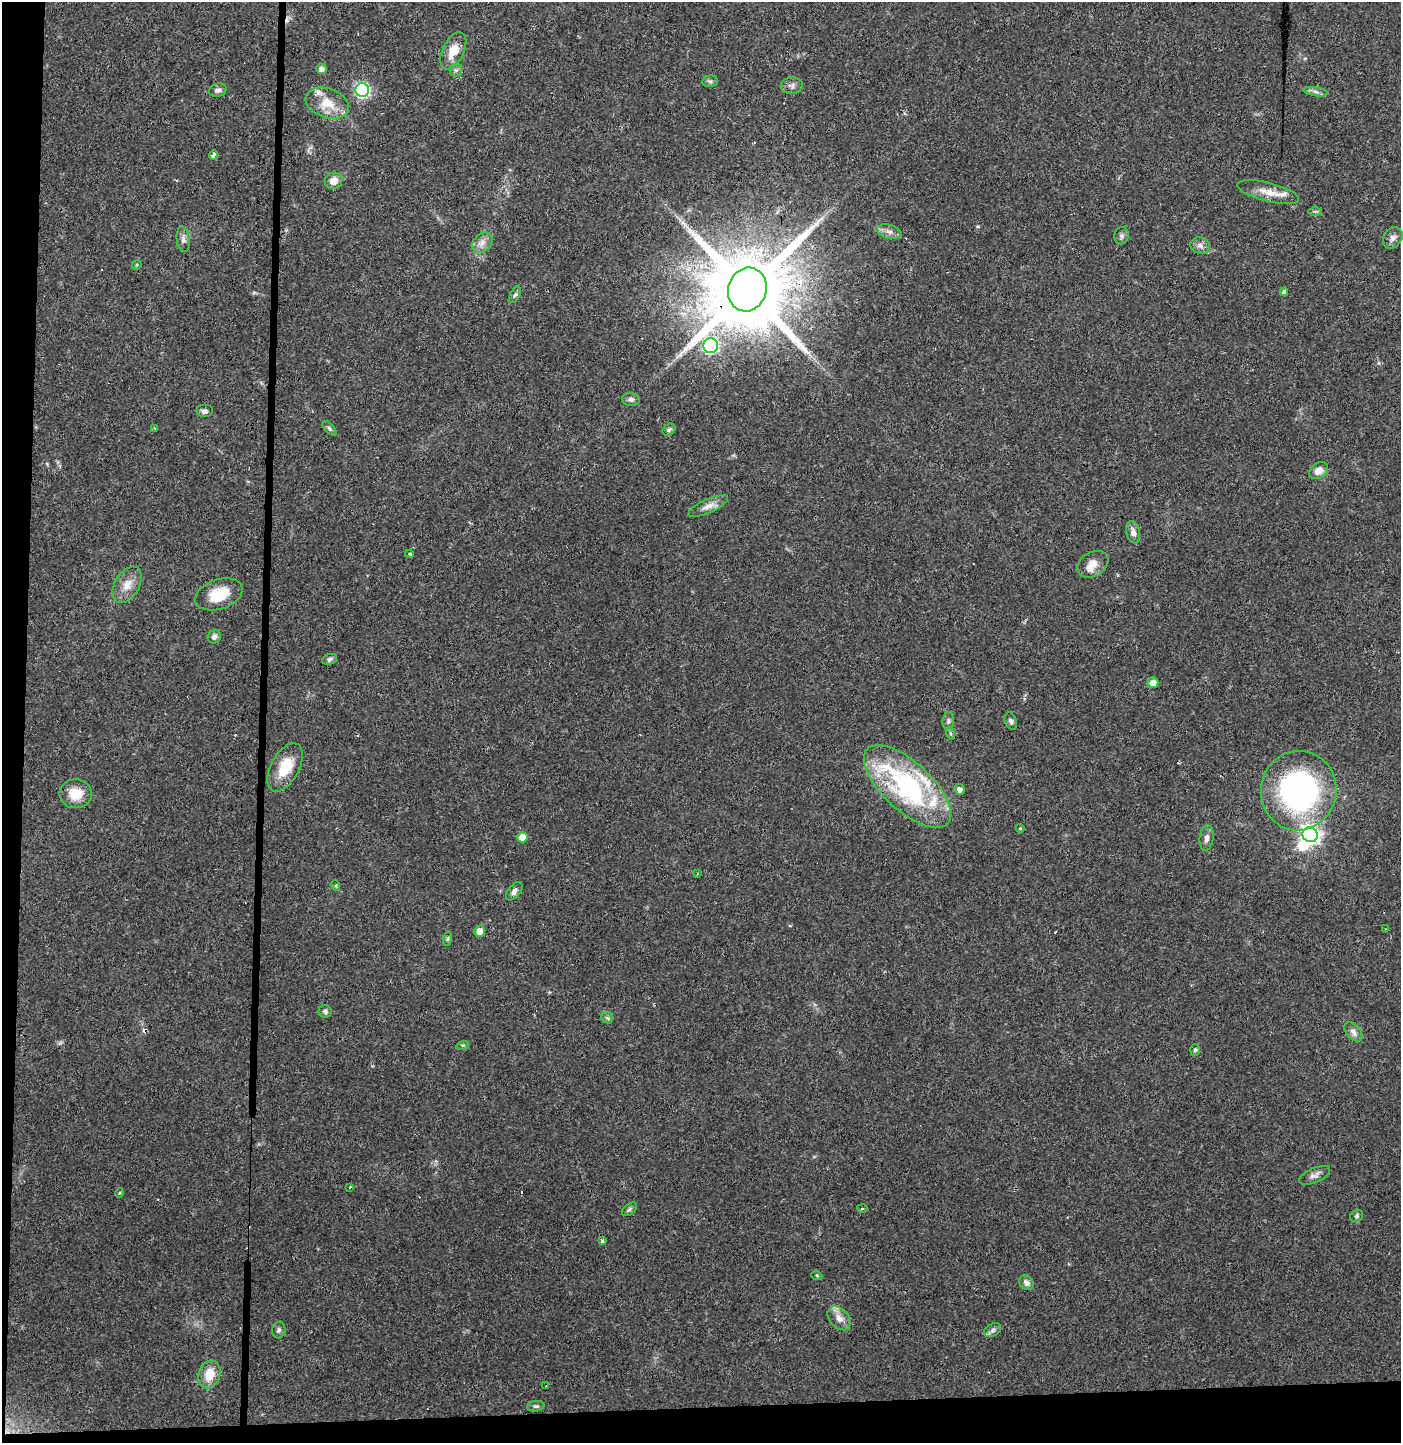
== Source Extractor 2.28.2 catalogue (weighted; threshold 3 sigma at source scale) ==
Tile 7 of 3 x 3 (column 1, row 3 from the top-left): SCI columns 1-1399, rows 68-1508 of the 4202 x 4458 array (HDU 1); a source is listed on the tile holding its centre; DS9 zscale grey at full resolution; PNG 1403 x 1445 px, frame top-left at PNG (2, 2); each listed source drawn as its Kron ellipse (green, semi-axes under 4 px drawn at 4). Shown black and unused: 5% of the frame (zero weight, under 3 of 4 exposures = <1% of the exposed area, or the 3 px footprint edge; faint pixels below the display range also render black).
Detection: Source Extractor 2.28.2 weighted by HDU 2 'WHT'; one run over the whole footprint, this tile lists its part. Background 0.0468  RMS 0.0038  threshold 0.0169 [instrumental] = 3 sigma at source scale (4.5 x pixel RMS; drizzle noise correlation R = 1.50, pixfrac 1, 0.0396/0.0396 arcsec/px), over >= 5 px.
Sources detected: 88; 1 inside a brighter object's white glare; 5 cosmic-ray / hot-pixel residue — neither listed nor drawn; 5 inside a brighter listed object's ellipse — not listed separately; the other 77 listed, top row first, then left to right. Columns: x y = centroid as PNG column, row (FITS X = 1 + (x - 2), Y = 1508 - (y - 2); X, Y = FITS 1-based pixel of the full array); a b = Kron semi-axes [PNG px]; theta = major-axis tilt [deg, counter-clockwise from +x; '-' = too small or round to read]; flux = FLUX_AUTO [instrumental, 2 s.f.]
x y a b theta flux
453 51 20 10 64 6.7
321 69 5 5 - 1.8
456 70 6 6 - 0.95
710 81 8 6 9 0.89
792 86 11 8 7 1.6
218 90 9 6 16 1.3
362 90 7 7 - 69
1316 92 12 4 -9 1.3
327 103 22 14 -19 8.2
214 155 4 4 - 5.3
334 181 9 8 - 3.6
1268 192 32 9 -14 5.3
1315 211 7 4 0 0.63
889 232 12 7 -14 1.9
1121 236 8 7 - 1.1
1393 238 11 9 57 1.9
183 239 12 6 -82 1.6
482 243 11 8 45 2.6
1200 246 10 8 -19 1.8
137 265 5 4 - 0.53
747 290 22 19 72 6400
1284 292 4 4 - 1.3
515 295 9 5 64 0.86
710 346 7 7 - 55
631 399 9 6 -5 1.2
204 411 8 6 0 1.2
329 428 9 4 -46 0.78
155 429 3 3 - 0.4
669 430 7 5 38 0.77
1319 471 10 7 34 3.1
708 506 21 7 24 2.9
1133 532 11 7 -77 2.4
410 554 4 3 - 0.52
1093 564 17 12 31 4.5
127 585 20 12 59 4.7
219 594 24 15 19 11
214 637 7 6 - 1.3
330 659 8 5 19 0.93
1153 683 5 5 - 3.5
948 721 9 5 84 0.91
1011 721 9 5 -70 1
950 733 6 4 -72 0.56
285 767 26 14 62 11
907 786 55 24 -43 69
959 789 5 5 - 1.6
1299 791 40 38 81 99
76 794 16 14 -2 7.2
1020 828 4 4 - 0.4
1310 835 8 7 - 170
522 837 5 5 - 5
1206 838 12 7 82 1.8
697 874 3 2 - 0.28
336 886 5 3 - 0.47
514 891 11 6 51 1.3
1386 929 3 2 - 0.26
480 931 5 5 - 3.6
448 939 7 3 81 0.51
325 1011 6 6 - 0.98
607 1018 6 5 - 0.68
1353 1032 11 6 -48 1.9
463 1045 6 4 17 0.5
1195 1050 6 5 - 0.63
1315 1175 17 7 24 1.9
350 1187 3 3 - 0.38
119 1193 5 3 - 0.33
629 1209 9 5 39 0.8
862 1209 5 3 - 0.39
1357 1216 7 5 39 0.76
602 1241 4 3 - 0.71
817 1276 5 3 - 0.4
1026 1283 8 6 -42 1.5
839 1318 14 9 -48 3.1
279 1330 8 6 79 0.97
993 1330 9 6 29 1.3
209 1374 14 10 71 6.7
546 1386 3 2 - 0.6
536 1406 8 5 9 0.78
Overlapping masked pixels (flux is a lower limit): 1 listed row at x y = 747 290